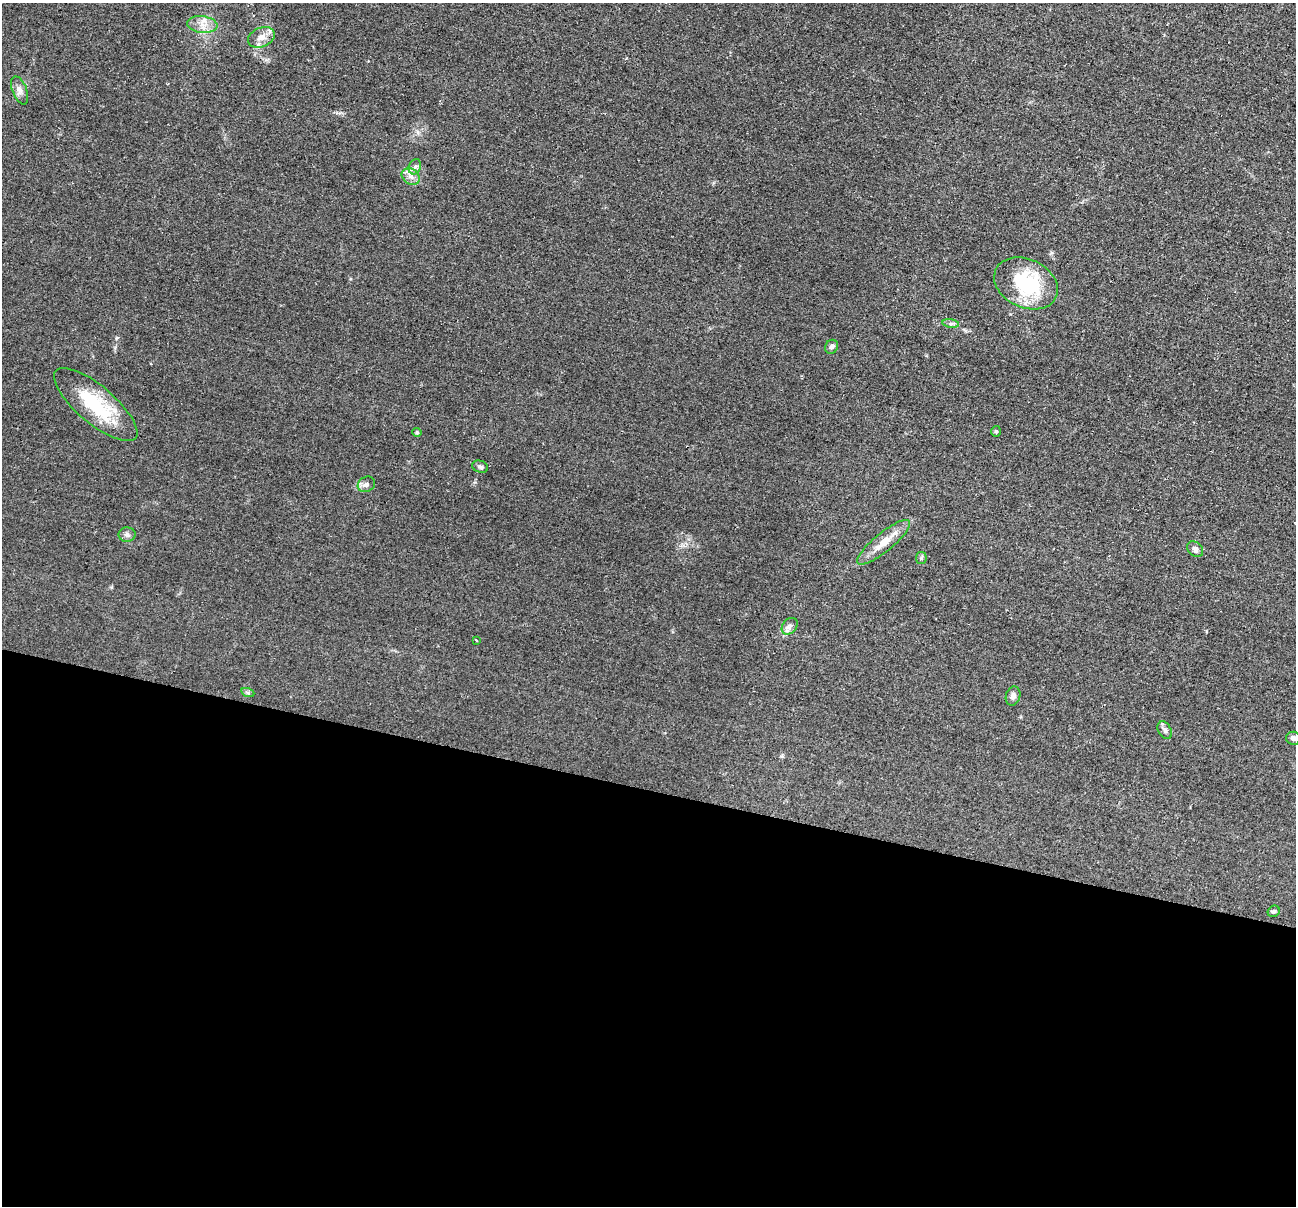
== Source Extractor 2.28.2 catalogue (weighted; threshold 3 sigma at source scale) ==
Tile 14 of 4 x 4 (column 2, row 4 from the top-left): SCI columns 1304-2597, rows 259-1462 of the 5195 x 5211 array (HDU 1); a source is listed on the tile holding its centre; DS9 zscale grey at full resolution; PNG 1298 x 1208 px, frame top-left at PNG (2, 3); each listed source drawn as its Kron ellipse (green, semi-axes under 4 px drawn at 4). Shown black and unused: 35% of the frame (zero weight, under 2 of 3 exposures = <1% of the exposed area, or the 3 px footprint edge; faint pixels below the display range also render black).
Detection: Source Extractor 2.28.2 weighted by HDU 2 'WHT'; one run over the whole footprint, this tile lists its part. Background 0.0452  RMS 0.0086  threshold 0.0386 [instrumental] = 3 sigma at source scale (4.5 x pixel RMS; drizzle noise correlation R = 1.50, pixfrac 1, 0.05/0.05 arcsec/px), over >= 5 px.
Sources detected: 24; all 24 listed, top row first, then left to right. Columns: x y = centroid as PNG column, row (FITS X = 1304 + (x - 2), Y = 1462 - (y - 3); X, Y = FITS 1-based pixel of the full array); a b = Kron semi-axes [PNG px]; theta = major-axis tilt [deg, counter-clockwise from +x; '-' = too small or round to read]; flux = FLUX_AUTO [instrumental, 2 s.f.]
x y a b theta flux
202 24 15 8 -6 7.7
261 37 14 9 23 7.1
20 90 15 7 -68 4.8
415 167 8 6 68 2.4
411 176 10 7 -38 4.8
1026 283 33 24 -25 69
951 323 8 4 -8 1.8
832 347 7 6 - 2.3
96 405 52 18 -40 52
996 431 5 4 - 1.3
417 432 4 4 - 0.97
480 467 8 6 -19 2.1
366 484 9 7 28 3.1
127 535 8 7 - 2.8
884 542 33 9 39 14
1195 549 9 6 -43 3.2
921 558 6 5 - 1.5
790 626 9 7 50 3.2
476 640 4 2 - 0.74
248 693 6 4 -19 1.6
1013 696 10 7 74 3.7
1165 730 9 6 -60 2.7
1294 738 8 6 -10 3
1274 911 6 5 - 1.5
Isophote crosses this tile's border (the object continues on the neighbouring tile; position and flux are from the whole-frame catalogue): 1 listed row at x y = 1294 738